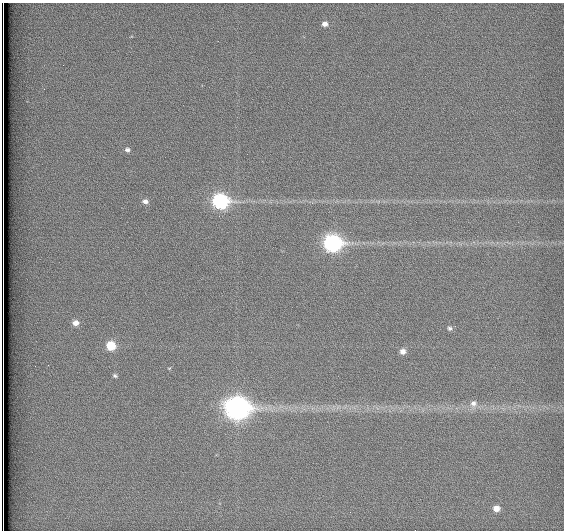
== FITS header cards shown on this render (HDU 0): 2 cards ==
NAXIS1  =                  562          / # of pixels in <axis direction>
NAXIS2  =                  528          / # of pixels in <axis direction>

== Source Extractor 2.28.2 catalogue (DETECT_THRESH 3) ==
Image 562 x 528 px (HDU 0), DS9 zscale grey, 1 PNG px = 1 image px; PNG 566 x 532 px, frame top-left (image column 1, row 528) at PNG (2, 3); no overlay
Background 1790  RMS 4.7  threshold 14.1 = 3 sigma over >= 5 px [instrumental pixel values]
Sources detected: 14; all 14 listed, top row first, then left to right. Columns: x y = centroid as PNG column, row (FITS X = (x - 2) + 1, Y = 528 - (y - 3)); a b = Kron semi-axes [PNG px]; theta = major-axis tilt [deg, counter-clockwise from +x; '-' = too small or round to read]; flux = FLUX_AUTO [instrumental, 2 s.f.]
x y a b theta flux
325 24 6 6 - 1500
127 150 6 5 - 900
145 201 7 6 - 1300
220 201 9 7 -5 69000
333 243 9 8 - 99000
76 323 7 7 - 2300
450 328 6 5 - 790
111 345 7 6 - 11000
403 351 6 6 - 2000
115 376 6 4 -27 620
473 403 10 9 - 2100
237 408 11 9 -4 290000
496 508 8 7 - 2500
3 528 8 2 -90 1400
At the frame edge (FLAGS 8, measured only in part): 1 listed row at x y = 3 528